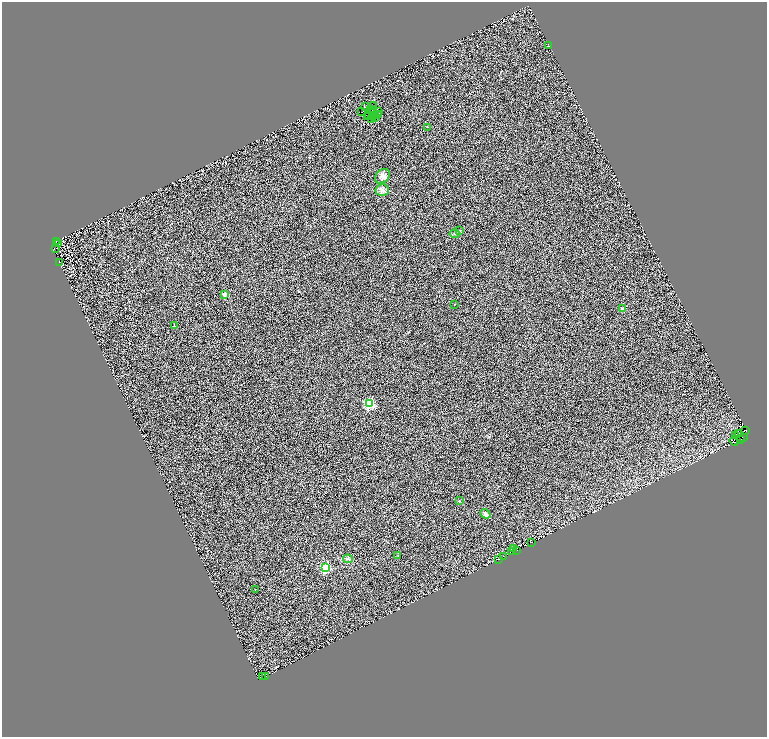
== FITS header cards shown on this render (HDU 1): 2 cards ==
NAXIS1  =                 1529
NAXIS2  =                 1469

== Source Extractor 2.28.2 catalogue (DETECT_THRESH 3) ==
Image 1529 x 1469 px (HDU 1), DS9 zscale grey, zoomed out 1/2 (1 PNG px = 2 x 2 image px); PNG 769 x 739 px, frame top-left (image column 1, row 1469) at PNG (2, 2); each listed source drawn as its Kron ellipse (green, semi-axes under 4 px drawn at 4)
Background 0.705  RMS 1.7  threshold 4.99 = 3 sigma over >= 5 px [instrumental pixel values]
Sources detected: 92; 43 cannot appear on this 1/2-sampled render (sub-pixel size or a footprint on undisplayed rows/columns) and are neither listed nor drawn; the other 49 listed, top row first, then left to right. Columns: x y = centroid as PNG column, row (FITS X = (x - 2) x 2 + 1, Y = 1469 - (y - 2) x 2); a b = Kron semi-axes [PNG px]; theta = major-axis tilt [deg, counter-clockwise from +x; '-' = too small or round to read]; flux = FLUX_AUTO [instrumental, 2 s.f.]
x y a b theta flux
549 46 2 1 - 820
373 106 2 1 - 360
366 107 3 1 - 56
370 109 3 1 - 81
372 111 3 2 - 330
378 111 3 1 - 160
361 112 2 1 - 380
374 113 2 1 - 110
378 114 2 1 - 62
376 115 3 2 - 210
369 116 2 1 - 34
373 116 2 2 - 140
368 117 3 1 - 180
376 118 2 1 - 4.9
372 119 2 1 - 140
428 127 2 1 - 83
382 176 8 6 42 1300
382 190 7 6 - 1500
459 231 4 3 - 440
455 234 5 4 - 490
56 241 3 1 - 200
58 244 2 1 - 84
56 248 3 2 - 150
60 262 2 1 - 87
225 294 2 2 - 4800
454 304 2 1 - 180
622 309 2 2 - 2600
174 326 2 2 - 130
370 404 3 3 - 36000
745 430 3 2 - 2000
738 433 3 1 - 5700
736 436 3 2 - 1700
743 438 2 1 - 1200
741 439 2 1 - 680
734 441 5 4 - 3200
459 501 2 2 - 370
485 514 5 4 - 960
532 542 2 1 - 1900
514 549 3 1 - 590
517 550 2 1 - 590
512 551 2 1 - 630
398 555 3 2 - 150
503 556 2 1 - 6400
348 559 5 2 - 340
498 559 2 1 - 1400
325 568 3 3 - 30000
255 589 2 1 - 94
265 676 2 1 - 510
262 677 3 1 - 210
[43 sub-pixel or undisplayed-footprint detections neither listed nor drawn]